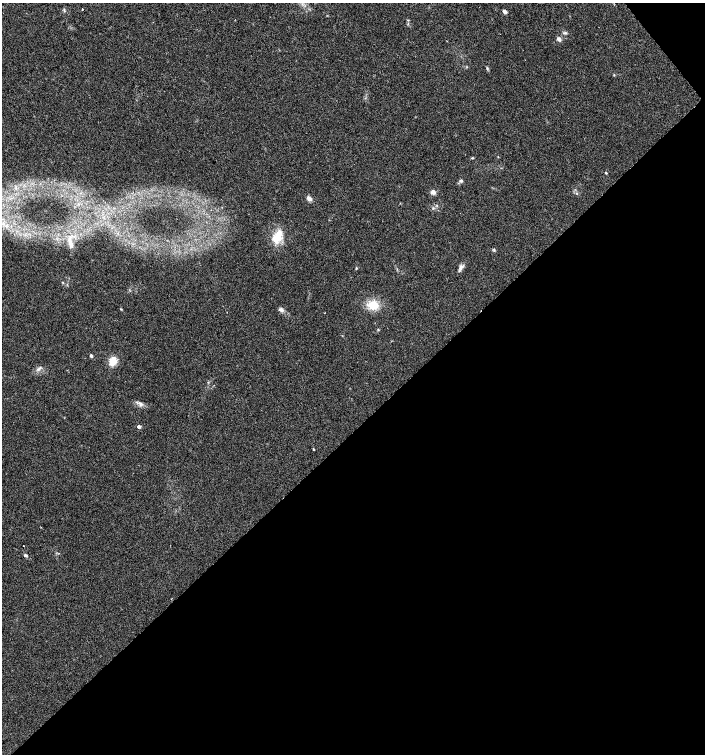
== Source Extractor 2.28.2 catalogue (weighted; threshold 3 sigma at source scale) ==
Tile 12 of 4 x 4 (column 4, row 3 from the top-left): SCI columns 4364-5769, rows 1508-3010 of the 5979 x 6015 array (HDU 1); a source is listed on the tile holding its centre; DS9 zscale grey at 2 x 2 block average (1 PNG px = mean of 2 x 2 image px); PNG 707 x 756 px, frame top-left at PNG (2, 3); no overlay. Shown black and unused: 44% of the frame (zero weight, under 2 of 3 exposures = <1% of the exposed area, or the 3 px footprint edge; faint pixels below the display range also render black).
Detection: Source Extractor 2.28.2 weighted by HDU 2 'WHT'; one run over the whole footprint, this tile lists its part. Background 0.0447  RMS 0.0057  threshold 0.0256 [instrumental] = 3 sigma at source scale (4.5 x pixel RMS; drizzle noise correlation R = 1.50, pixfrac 1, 0.0396/0.0396 arcsec/px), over >= 5 px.
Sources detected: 31; all 31 listed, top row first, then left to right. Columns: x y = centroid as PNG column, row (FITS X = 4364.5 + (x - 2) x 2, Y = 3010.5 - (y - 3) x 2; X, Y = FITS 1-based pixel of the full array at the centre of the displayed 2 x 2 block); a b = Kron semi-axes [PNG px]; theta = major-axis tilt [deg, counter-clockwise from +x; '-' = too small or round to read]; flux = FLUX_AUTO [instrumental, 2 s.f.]
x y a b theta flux
82 9 2 2 - 1.3
64 10 6 2 -80 1.3
504 11 5 4 - 3.1
565 33 6 3 -9 2
559 39 6 4 -44 3.8
487 68 5 3 - 1.5
614 75 3 2 - 0.8
472 158 3 3 - 1.1
606 173 3 2 - 1.3
461 181 4 4 - 2.5
433 192 6 5 - 5
309 199 7 5 -39 4.8
433 208 3 2 - 1.1
277 237 15 8 63 24
71 244 11 5 -68 7.5
494 250 4 3 - 1.4
461 267 8 5 42 4.4
356 268 3 2 - 1
63 282 3 3 - 0.94
373 305 10 9 - 25
121 309 3 2 - 0.85
281 310 7 5 -14 3.7
378 330 3 3 - 1.2
91 356 3 3 - 2.3
113 361 9 7 69 16
38 369 5 3 - 2.5
140 404 9 4 -48 4.1
139 427 3 2 - 5.1
313 449 3 2 - 0.87
23 546 2 2 - 2.3
25 555 4 3 - 2.1